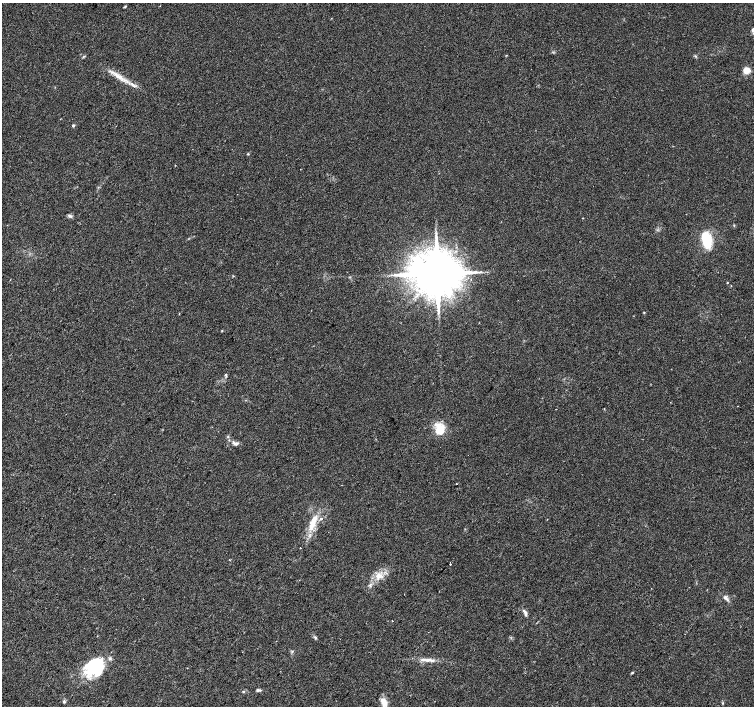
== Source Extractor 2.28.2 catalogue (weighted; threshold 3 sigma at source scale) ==
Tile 7 of 4 x 4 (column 3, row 2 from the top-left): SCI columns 3013-4516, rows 3049-4455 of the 6019 x 6031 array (HDU 1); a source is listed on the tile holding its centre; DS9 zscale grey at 2 x 2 block average (1 PNG px = mean of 2 x 2 image px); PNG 756 x 708 px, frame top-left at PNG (2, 3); no overlay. Shown black and unused: <1% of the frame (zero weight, under 2 of 3 exposures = <1% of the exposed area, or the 3 px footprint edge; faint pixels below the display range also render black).
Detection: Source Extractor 2.28.2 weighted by HDU 2 'WHT'; one run over the whole footprint, this tile lists its part. Background 0.0471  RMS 0.0062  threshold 0.0278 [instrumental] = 3 sigma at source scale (4.5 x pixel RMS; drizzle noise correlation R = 1.50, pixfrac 1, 0.0396/0.0396 arcsec/px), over >= 5 px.
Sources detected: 44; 1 inside a brighter object's white glare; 1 cosmic-ray / hot-pixel residue — not listed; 6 inside a brighter listed object's ellipse — not listed separately; the other 36 listed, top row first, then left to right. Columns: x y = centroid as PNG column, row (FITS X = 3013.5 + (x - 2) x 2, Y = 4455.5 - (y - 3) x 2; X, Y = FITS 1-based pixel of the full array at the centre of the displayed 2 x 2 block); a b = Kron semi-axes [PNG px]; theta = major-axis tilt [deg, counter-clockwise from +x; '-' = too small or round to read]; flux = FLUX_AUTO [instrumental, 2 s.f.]
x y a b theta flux
125 7 4 2 - 1.3
753 30 5 4 - 6.9
695 56 3 3 - 1.4
747 70 8 7 - 11
119 77 16 5 -32 14
73 125 3 3 - 1.9
70 216 7 3 -18 2.8
734 225 3 2 - 0.88
707 240 15 9 -80 47
437 273 11 10 - 9800
10 280 2 2 - 0.72
727 283 2 2 - 0.8
644 312 3 2 - 0.89
226 375 3 3 - 1.7
604 409 3 2 - 0.77
440 429 13 10 65 25
228 437 3 3 - 1.3
236 444 5 4 - 4.5
457 484 2 2 - 1.1
313 523 26 7 70 25
300 548 2 2 - 0.79
450 564 2 2 - 0.95
379 575 12 6 75 11
725 598 8 4 -43 4.8
525 613 10 3 -64 4.3
392 621 2 2 - 1.1
315 638 5 3 - 2.1
292 652 3 3 - 1.5
428 660 10 5 2 8.1
95 666 32 15 35 60
632 673 4 3 - 1.3
258 690 4 4 - 2.3
243 691 4 3 - 1.3
64 701 5 3 - 2.1
384 702 11 7 -67 11
723 703 3 2 - 0.99
Isophote crosses this tile's border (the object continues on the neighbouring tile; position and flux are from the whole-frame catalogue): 1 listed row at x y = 753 30
Diffuse or blended objects may show on this block-average render without a row.